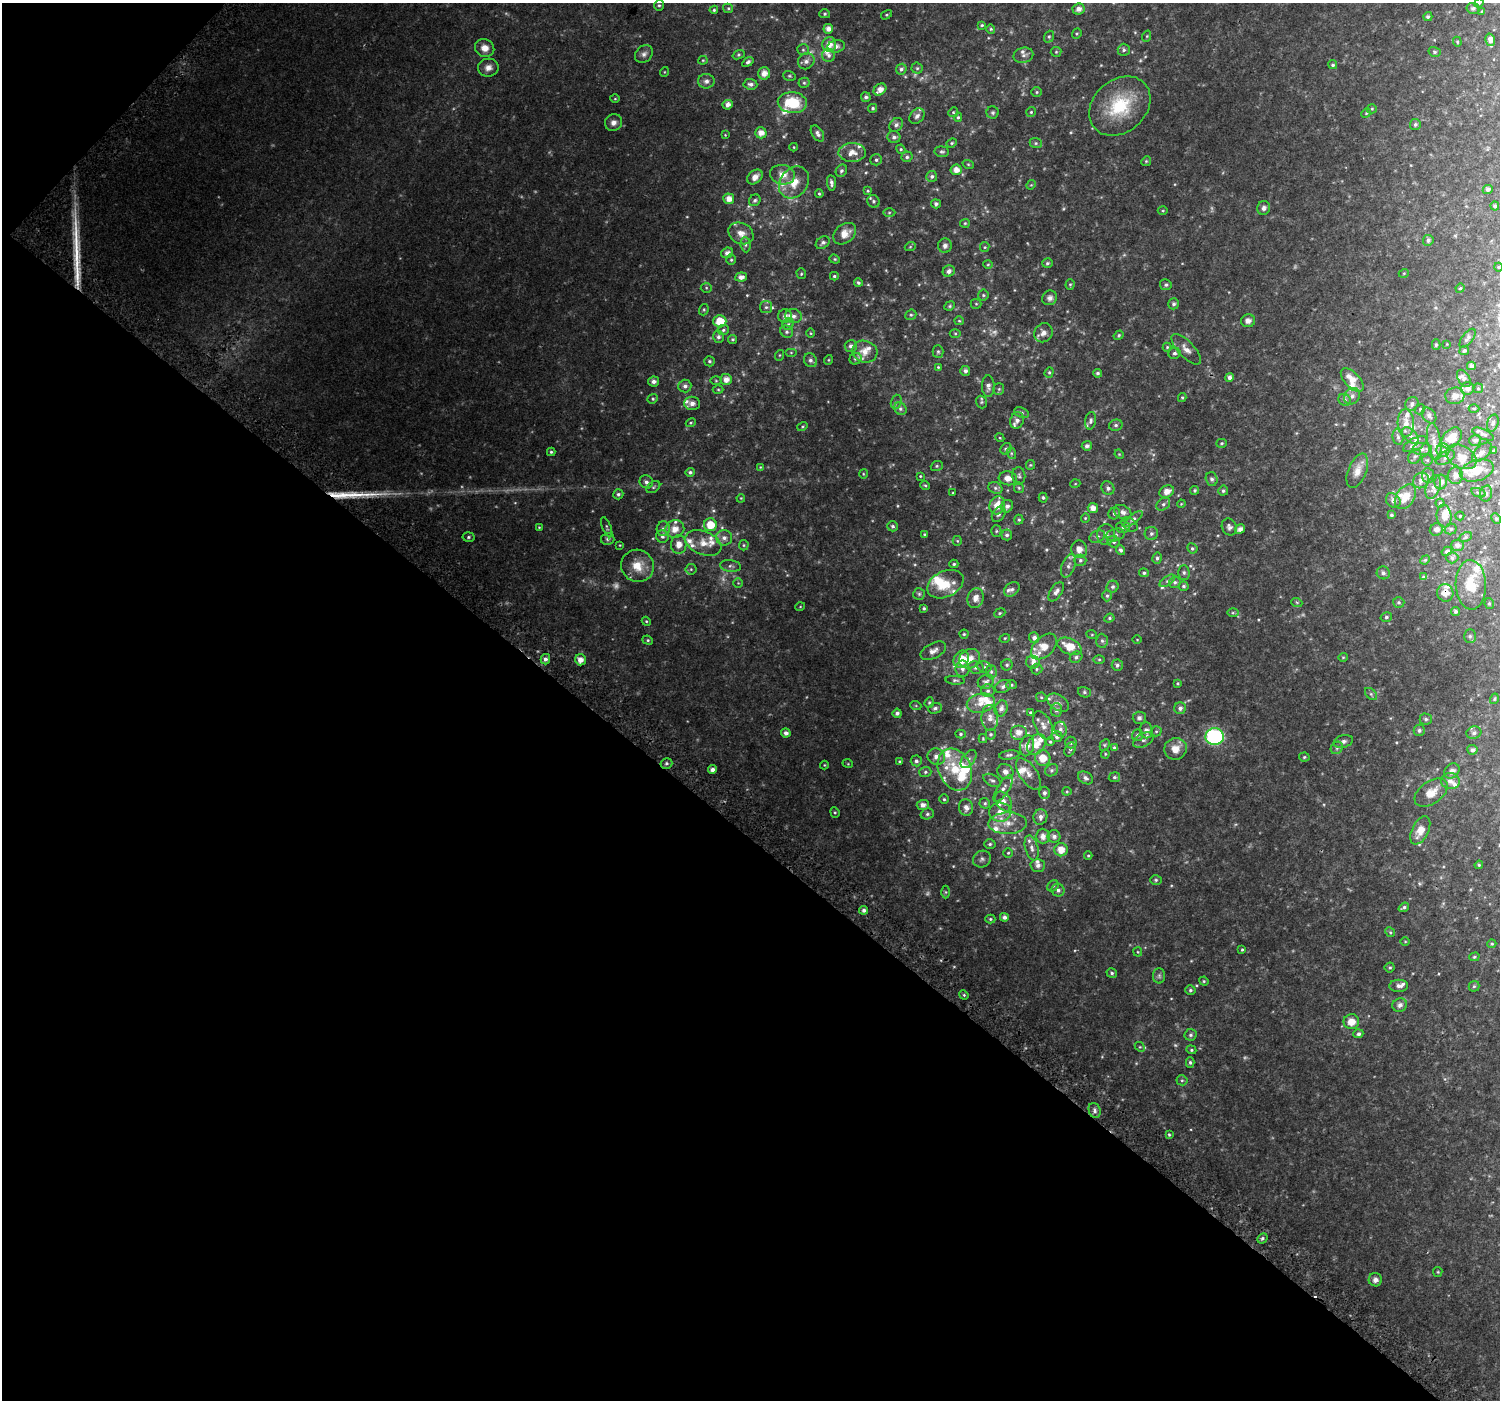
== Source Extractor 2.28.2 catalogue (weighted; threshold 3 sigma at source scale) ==
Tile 9 of 4 x 4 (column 1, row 3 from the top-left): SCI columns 51-1548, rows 1696-3093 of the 6103 x 6117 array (HDU 1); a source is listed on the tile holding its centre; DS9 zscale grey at full resolution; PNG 1502 x 1402 px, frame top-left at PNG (2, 3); each listed source drawn as its Kron ellipse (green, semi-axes under 4 px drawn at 4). Shown black and unused: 42% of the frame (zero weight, under 2 of 3 exposures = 3% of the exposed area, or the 3 px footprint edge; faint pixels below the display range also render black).
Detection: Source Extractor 2.28.2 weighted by HDU 2 'WHT'; one run over the whole footprint, this tile lists its part. Background 0.0531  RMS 0.0087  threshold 0.0389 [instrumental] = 3 sigma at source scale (4.5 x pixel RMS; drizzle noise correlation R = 1.50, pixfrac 1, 0.0396/0.0396 arcsec/px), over >= 5 px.
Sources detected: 580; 13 too faint to see at this stretch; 1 cosmic-ray / hot-pixel residue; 2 long thin detections or spike segments (spike, bleed or trail) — neither listed nor drawn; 69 inside a brighter listed object's ellipse — not listed separately; the other 495 listed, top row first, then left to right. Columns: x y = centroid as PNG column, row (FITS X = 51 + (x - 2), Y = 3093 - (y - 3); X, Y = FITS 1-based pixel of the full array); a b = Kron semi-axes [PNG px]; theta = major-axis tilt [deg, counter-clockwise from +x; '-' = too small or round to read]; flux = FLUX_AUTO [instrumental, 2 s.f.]
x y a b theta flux
1479 3 5 4 - 1.1
659 5 5 5 - 1.2
728 8 5 4 - 1.1
1473 8 6 5 - 1.8
1079 9 6 5 - 4
714 10 4 4 - 1
1482 11 4 2 - 0.55
825 14 5 4 - 1.2
886 15 6 4 31 0.92
1428 17 4 4 - 1.5
982 25 4 3 - 0.91
828 29 5 5 - 4.5
991 29 4 4 - 0.93
1077 34 5 4 - 1
1147 36 5 3 - 0.84
1049 37 6 5 - 1.2
1490 40 6 5 - 3.9
1457 42 5 4 - 0.89
829 44 7 7 - 7.2
836 46 9 6 11 3.6
485 48 10 8 -25 6.7
803 50 6 5 - 1.3
1124 50 6 6 - 1.8
1056 52 5 5 - 1
1435 52 6 5 - 1.3
644 54 10 7 48 3.2
739 55 6 4 20 1.1
828 55 6 6 - 2.3
1023 55 10 7 14 2.7
703 60 4 4 - 0.81
806 61 8 7 - 3.4
748 62 6 4 34 1.9
1333 65 5 4 - 1.4
488 68 10 9 - 4.7
917 68 5 5 - 1.2
901 69 6 5 - 2
664 72 5 3 - 0.59
764 73 6 6 - 6.1
789 76 6 4 -19 1.2
706 81 8 7 - 3.5
804 83 5 5 - 1.3
750 84 7 5 -5 2.3
880 89 7 5 39 6.1
1037 92 5 4 - 1
866 97 5 4 - 1.9
615 99 5 3 - 0.71
792 103 14 10 -4 29
728 105 5 4 - 4
1120 106 34 26 41 43
873 108 4 4 - 1.4
1372 109 5 4 - 0.97
953 112 5 4 - 0.96
1031 112 5 5 - 1.1
993 113 6 6 - 1.5
1366 113 5 4 - 0.87
917 116 9 6 48 2.8
958 117 4 4 - 1.1
613 122 9 8 - 3.7
1415 124 5 5 - 1.7
896 125 7 6 - 2.3
761 133 6 5 - 5.5
817 133 9 5 -56 2.6
725 135 3 3 - 0.56
894 137 6 6 - 2.3
952 143 5 4 - 1
1036 143 6 5 - 1.2
794 147 4 4 - 0.69
901 149 5 4 - 1.1
852 152 14 9 1 7.5
942 152 7 5 -7 1.6
907 157 6 5 - 1.7
876 160 6 5 - 1.8
1146 161 5 4 - 0.89
968 164 6 3 -19 0.84
956 170 5 5 - 5.3
841 171 6 5 - 1.8
782 175 12 9 -13 8.2
932 176 5 5 - 1.8
755 177 8 6 43 4.5
794 182 17 13 51 14
831 183 8 4 -85 2.5
1031 185 5 4 - 0.72
1488 189 5 4 - 2.2
868 191 4 3 - 0.84
819 194 4 3 - 0.95
729 199 5 5 - 6
755 200 6 5 - 1.6
873 201 6 6 - 1.6
936 204 5 4 - 1.9
1495 206 4 4 - 1.8
1264 208 7 6 - 2.3
1163 211 5 3 - 0.77
889 213 6 4 -1 1.1
965 223 5 4 - 0.9
741 233 13 10 -28 7
845 234 12 9 39 8.1
1428 240 5 5 - 1.8
823 243 7 5 35 2.2
746 245 8 5 -85 1.7
945 246 7 7 - 2.8
910 247 5 3 - 0.77
985 247 5 4 - 0.96
727 253 6 5 - 3.4
835 259 5 4 - 0.98
731 260 5 4 - 1.1
1047 263 5 4 - 1.3
988 265 5 3 - 0.79
1498 267 4 3 - 0.54
949 271 6 5 - 2.8
1404 273 5 3 - 0.65
801 274 5 4 - 1
834 276 4 3 - 1.1
741 277 6 4 6 4
858 283 4 4 - 1.4
1070 284 5 4 - 0.96
1166 285 6 5 - 1.7
706 288 5 5 - 1
1460 288 5 4 - 0.89
983 295 5 5 - 1.2
1050 298 8 7 - 3
976 304 5 5 - 0.98
1174 304 5 5 - 1.8
950 306 5 4 - 1
766 307 6 6 - 1.7
704 310 6 4 71 1.1
911 315 5 5 - 1.3
785 316 7 6 - 3.7
794 316 8 7 - 3.4
720 321 6 6 - 15
959 321 5 4 - 0.91
1248 321 7 6 - 3.4
788 324 6 5 - 1.6
723 330 6 5 - 1.4
787 332 6 6 - 1.8
810 333 5 3 - 0.7
955 333 5 3 - 0.88
1043 333 10 9 - 5
1119 335 5 4 - 1.1
718 337 6 5 - 2.2
1468 338 11 5 52 2.8
733 339 4 4 - 1.1
1447 344 4 4 - 0.53
1436 345 5 4 - 1.2
851 346 6 6 - 2.7
1167 347 4 4 - 0.9
1186 349 19 8 -46 5.8
1464 351 5 4 - 1.6
791 352 6 4 0 0.8
865 352 13 11 -16 7.5
938 352 6 5 - 1.3
1174 353 6 5 - 2.1
780 355 5 3 - 0.78
855 359 6 5 - 1.5
810 360 7 6 - 2.4
828 360 5 3 - 0.67
709 361 5 5 - 1.5
1471 366 4 4 - 2.9
938 367 4 4 - 0.86
965 371 5 5 - 2.2
1049 372 5 4 - 1.1
1098 373 4 4 - 1.5
1230 377 4 4 - 2.8
1464 378 9 5 -60 2.4
726 379 6 5 - 5.7
1352 380 14 7 -47 9.6
654 381 5 5 - 3.3
716 381 6 4 -1 0.83
685 386 6 6 - 2.7
988 386 11 6 -89 3.2
1468 388 7 6 - 3.7
1478 388 5 5 - 0.89
718 389 5 3 - 0.79
999 389 6 5 - 1.1
1352 396 9 7 52 3.3
1455 396 9 8 - 5.8
1182 397 4 4 - 1
653 399 5 4 - 1.1
1345 400 7 5 -31 1.8
896 402 7 5 72 1.4
981 402 6 5 - 1.2
692 403 8 6 -8 4.2
1412 404 7 6 - 2.4
1474 408 5 3 - 0.87
900 409 7 5 -46 1.8
1420 409 5 4 - 1
1021 413 8 5 -22 1.4
1429 415 9 6 -52 2.7
1017 420 8 6 70 3.3
1091 421 9 5 79 2
691 423 5 4 - 0.86
1406 423 14 8 -87 6.2
1493 423 8 5 74 1.8
1116 425 7 5 14 1.7
802 426 5 4 - 0.91
1483 434 11 5 -23 2.6
1410 436 10 6 -45 3.2
1398 437 8 5 -80 1.8
1000 438 4 3 - 0.73
1452 438 12 8 47 15
1475 440 6 5 - 2.4
1434 441 18 6 -81 6.7
1221 443 5 4 - 1.1
1415 444 13 6 27 4.2
1087 446 5 5 - 2.5
1006 449 6 5 - 1.5
1422 449 9 6 2 3
1443 450 6 6 - 2.4
1494 451 4 4 - 1.4
551 452 4 4 - 1.2
1482 452 12 6 41 3.7
1011 453 6 4 -72 1
1119 454 5 4 - 0.72
1415 456 8 6 57 2.1
1445 457 10 6 29 2.9
1461 457 16 11 -30 9.4
1427 460 5 5 - 1
1030 465 5 4 - 0.85
937 466 6 5 - 1.2
760 467 3 3 - 0.58
1477 470 17 10 16 14
1357 471 18 9 68 6.9
690 472 5 4 - 1.9
863 474 5 3 - 0.74
1428 475 7 6 - 2
920 476 4 4 - 0.7
1019 476 9 6 -84 2
1455 476 8 7 - 4.5
1008 478 9 7 -5 5.9
1212 479 7 6 - 2.1
1421 480 8 7 - 4.6
646 482 7 6 - 2.8
1441 482 7 6 - 4.2
1075 484 5 3 - 0.61
925 485 5 4 - 0.98
653 487 8 5 36 1.4
1433 487 12 7 72 4.3
995 488 7 5 -23 1.7
1019 488 5 5 - 1
1108 488 7 6 - 2.3
1195 490 4 4 - 1.2
1223 491 5 5 - 1.4
1167 492 7 6 - 6.3
953 493 3 2 - 0.63
1478 493 7 4 -20 1.5
618 494 5 5 - 1.8
1486 494 8 6 75 1.9
1405 497 14 9 56 11
741 498 4 3 - 0.65
1043 498 5 4 - 1.1
1393 500 8 6 -49 3.2
1440 503 4 4 - 0.92
1163 504 7 5 41 1.9
1181 504 4 3 - 0.66
997 505 9 7 71 9.5
1007 506 6 5 - 2.6
1093 508 5 5 - 5.1
1123 512 9 6 -27 3.5
1114 513 6 5 - 1.7
999 514 8 6 56 2
1391 515 4 3 - 1.3
1444 516 11 7 -83 7.3
1460 516 4 4 - 0.85
1085 518 4 4 - 0.8
1133 519 11 4 39 2.2
1496 519 5 4 - 1.2
1019 520 5 4 - 1.2
1130 524 9 6 -33 2.3
710 525 6 6 - 14
893 526 5 5 - 1.7
539 527 4 4 - 0.65
607 527 11 3 -69 1.3
1123 527 7 6 - 1.9
1229 527 9 7 -62 2.8
663 529 7 6 - 3
675 529 9 9 - 7.6
1240 529 5 4 - 3.9
1436 529 7 6 - 2.8
1451 529 6 5 - 1.7
996 531 5 5 - 1.1
924 534 3 3 - 0.7
1151 534 6 6 - 2.1
1007 535 5 5 - 2
1106 535 10 9 - 4.1
1115 535 9 6 15 2.2
662 536 6 6 - 2.2
468 537 6 4 5 1.3
1097 537 8 6 25 2
1466 537 6 4 28 1.3
724 538 8 7 - 3.8
608 539 7 6 - 1.6
957 541 5 4 - 0.93
1114 542 6 5 - 1.8
703 543 19 11 -21 11
620 545 4 3 - 0.57
679 545 9 7 86 7.2
744 545 5 5 - 1.1
1458 545 6 5 - 3.4
1192 548 5 5 - 1.4
1079 549 9 8 - 5.5
1120 550 5 4 - 1.8
1447 551 5 4 - 1.8
1157 558 6 4 76 1.7
1452 558 6 5 - 1.9
1080 560 6 5 - 1.6
1425 560 5 4 - 0.81
954 564 4 4 - 1
637 566 16 16 - 14
730 566 10 5 -6 2.3
1068 566 12 6 69 3.1
691 569 5 5 - 1.1
1184 572 7 5 -89 1.7
1144 573 5 4 - 1.3
1383 573 6 6 - 2.2
1424 577 4 3 - 1.9
1167 581 9 4 35 1.7
1175 582 6 5 - 1.6
738 583 5 5 - 0.97
945 584 19 13 25 18
1471 585 25 15 -87 24
1184 586 5 5 - 1.3
1113 587 6 5 - 1.9
1012 589 9 6 40 2.3
1056 592 11 6 58 3.4
1445 593 9 8 - 7.8
919 594 6 6 - 1.5
1107 596 5 4 - 1.5
975 598 10 8 72 6.4
1399 602 6 5 - 1.3
1297 603 6 3 -21 0.88
1489 603 5 4 - 1.3
800 607 5 3 - 0.61
924 608 4 3 - 1.2
1456 611 5 4 - 1.6
1000 613 6 4 23 1
1233 613 6 4 1 1
1386 617 6 4 16 1.4
1109 618 5 4 - 1.1
646 621 5 3 - 0.82
964 634 4 4 - 1
1092 635 5 3 - 0.76
1470 636 7 6 - 1.6
1005 638 5 3 - 0.75
1034 638 5 5 - 3
648 640 5 4 - 1.2
1137 640 5 3 - 0.58
1102 641 7 6 - 1.9
1069 646 12 8 -24 13
1044 647 15 10 44 12
933 651 14 7 27 4.4
1076 657 6 5 - 1.9
1343 657 4 4 - 0.81
545 659 5 4 - 3.1
961 659 9 7 57 14
969 659 11 9 34 9.2
1099 659 5 3 - 0.89
580 660 5 5 - 5.6
1033 662 7 6 - 3.1
1007 665 6 5 - 1.4
1117 665 5 5 - 1.8
976 667 8 6 -12 2.5
984 667 7 5 -22 1.7
962 669 8 7 - 2.9
1036 669 6 5 - 1.2
991 672 6 5 - 1.7
955 680 10 4 -4 1.4
986 682 8 7 - 2.8
1178 683 3 3 - 0.82
1012 685 5 4 - 1.1
1003 686 8 6 26 2.3
988 691 7 6 - 2.1
1084 692 6 5 - 1.5
1371 694 7 4 -45 1.5
1041 697 5 5 - 0.99
1494 699 5 4 - 0.87
929 702 5 4 - 1
981 703 14 9 11 7.8
1058 703 12 7 -33 3.8
916 706 5 3 - 0.79
935 708 7 5 18 1.9
1001 708 8 6 71 3.3
1180 708 6 5 - 2.6
1056 710 7 6 - 2.7
897 713 4 4 - 2.3
1030 713 4 4 - 1.1
990 718 13 8 -89 5.4
1139 718 6 6 - 2
1426 719 6 5 - 1.7
1043 725 15 8 -64 5.9
1061 729 7 6 - 3
1146 730 8 6 -76 3.9
1419 730 6 5 - 1.7
1156 731 5 5 - 1.2
1018 732 8 7 - 6.1
786 733 5 4 - 3
1474 733 7 6 - 2.7
961 734 5 4 - 1.2
991 734 5 5 - 1.4
1138 735 6 5 - 1.8
1215 736 9 8 - 96
1057 737 5 5 - 2.6
983 739 4 4 - 0.76
1143 740 11 6 28 2.9
1343 741 10 6 15 2.7
1050 742 4 3 - 0.94
1071 743 6 6 - 1.9
1036 744 11 8 55 8.3
1105 745 6 4 62 1.1
1027 746 10 7 77 5.8
1114 748 4 4 - 1.4
1337 748 7 5 46 1.8
1070 749 7 5 63 1.6
1175 749 11 10 - 8.2
1472 750 5 5 - 2.4
1105 754 4 4 - 0.79
1009 755 10 4 7 2
936 757 9 8 - 4.5
1304 757 5 4 - 1
1043 758 8 7 - 11
968 759 10 6 53 2.8
916 761 5 5 - 2
900 762 4 4 - 1.1
666 763 6 5 - 1.7
848 764 5 3 - 0.68
824 765 4 4 - 0.67
712 769 4 4 - 3.4
955 769 22 16 -66 23
1052 770 7 5 32 1.6
1452 771 8 6 44 4.6
925 772 6 5 - 1.5
1005 772 8 7 - 4
1028 774 18 8 -56 5.7
1114 777 5 5 - 1.4
1085 778 8 6 -31 2.4
992 780 9 5 -29 2
1450 781 9 8 - 4.1
1003 788 15 6 57 3.6
1067 791 4 4 - 0.81
1044 793 6 5 - 2.2
1431 793 18 11 34 9.9
944 799 5 4 - 1.1
1004 801 11 7 -57 4.9
985 803 5 5 - 1.4
923 805 6 5 - 4
966 807 8 7 - 4.2
835 812 5 4 - 1
1000 812 11 9 -1 9.2
927 814 7 5 16 1.6
1040 817 8 6 71 3.2
1007 823 19 11 2 11
1420 830 15 8 64 9.3
1043 836 7 7 - 5.4
1054 836 6 6 - 3
990 844 5 4 - 1.3
1032 848 13 6 -75 4.3
1061 850 6 6 - 8.4
1008 853 5 5 - 1.2
1088 856 4 4 - 0.89
982 859 9 8 - 2.8
1038 865 7 6 - 2.9
1479 865 4 4 - 0.91
1156 880 6 5 - 1.2
1053 886 6 5 - 1.4
1058 890 6 6 - 2.3
946 892 6 4 -89 1.1
1404 907 6 3 36 1.5
864 910 4 4 - 2.5
1004 917 4 4 - 2.7
990 919 5 4 - 1.1
1390 932 5 4 - 1.1
1405 941 5 3 - 0.67
1492 944 4 4 - 0.93
1242 950 4 3 - 0.9
1138 952 4 4 - 0.77
1474 957 5 4 - 1
1390 968 5 5 - 1.2
1112 973 5 4 - 1.5
1159 976 7 6 - 1.7
1204 981 5 4 - 0.91
1399 986 9 6 2 3.1
1474 986 5 5 - 1.2
1190 990 5 5 - 1.4
964 995 5 4 - 0.92
1400 1005 7 6 - 2.6
1351 1022 7 7 - 8.5
1358 1034 5 4 - 1.8
1190 1035 6 6 - 1.8
1140 1047 5 4 - 1.2
1191 1050 5 4 - 1.2
1190 1062 5 4 - 1.3
1182 1080 5 5 - 1.2
1095 1110 8 6 -71 2.3
1169 1135 4 3 - 0.89
1262 1238 5 4 - 1.5
1438 1272 5 4 - 0.91
1375 1280 6 6 - 3.3
Overlapping masked pixels (flux is a lower limit): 1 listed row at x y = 1445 593
Isophote crosses this tile's border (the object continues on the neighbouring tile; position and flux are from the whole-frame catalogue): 1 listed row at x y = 1479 3